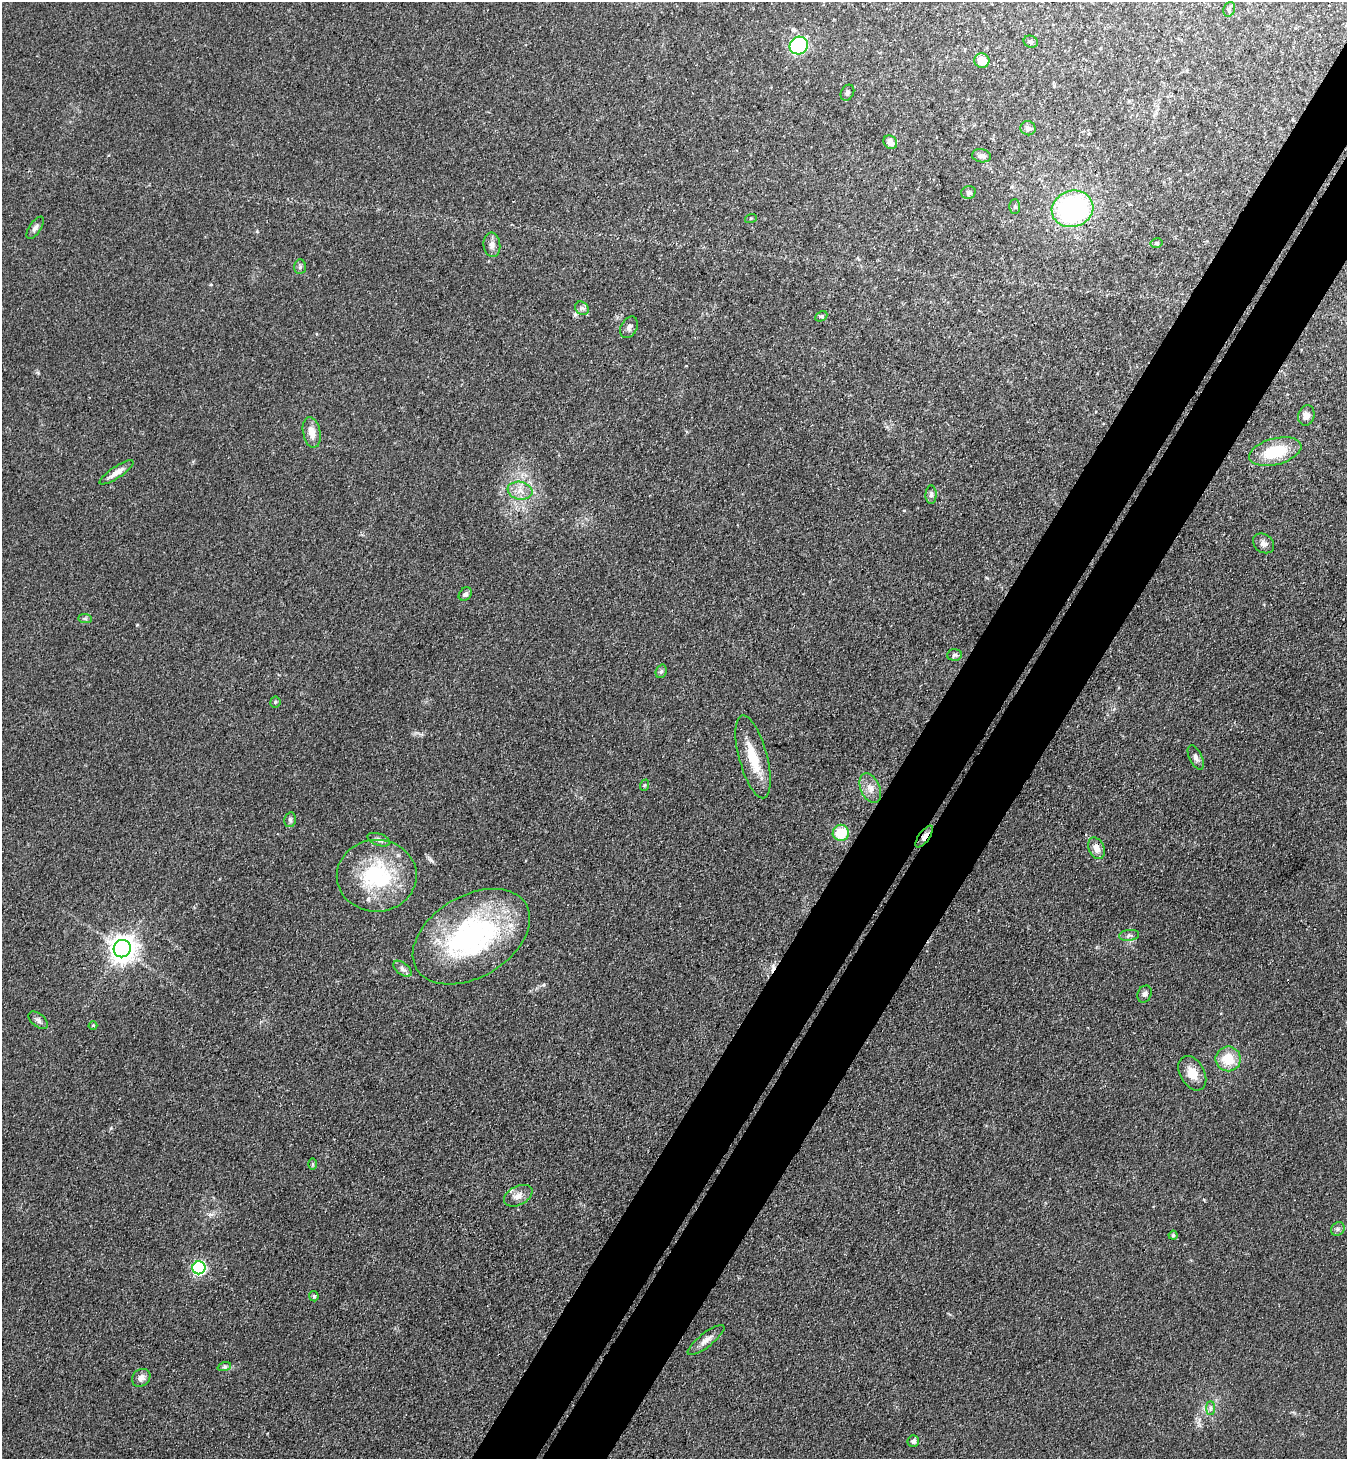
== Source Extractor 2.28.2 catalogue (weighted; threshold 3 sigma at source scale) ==
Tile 10 of 4 x 4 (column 2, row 3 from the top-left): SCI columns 1546-2890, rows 1492-2948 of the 5919 x 5897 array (HDU 1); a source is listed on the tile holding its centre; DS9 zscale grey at full resolution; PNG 1349 x 1461 px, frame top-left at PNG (2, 2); each listed source drawn as its Kron ellipse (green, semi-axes under 4 px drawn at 4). Shown black and unused: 8% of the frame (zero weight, under 3 of 4 exposures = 5% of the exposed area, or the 3 px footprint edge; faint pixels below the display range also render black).
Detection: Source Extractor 2.28.2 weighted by HDU 2 'WHT'; one run over the whole footprint, this tile lists its part. Background 0.141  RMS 0.0079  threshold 0.0354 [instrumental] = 3 sigma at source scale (4.5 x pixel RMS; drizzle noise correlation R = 1.50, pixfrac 1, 0.05/0.05 arcsec/px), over >= 5 px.
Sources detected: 64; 1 cosmic-ray / hot-pixel residue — neither listed nor drawn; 2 inside a brighter listed object's ellipse — not listed separately; the other 61 listed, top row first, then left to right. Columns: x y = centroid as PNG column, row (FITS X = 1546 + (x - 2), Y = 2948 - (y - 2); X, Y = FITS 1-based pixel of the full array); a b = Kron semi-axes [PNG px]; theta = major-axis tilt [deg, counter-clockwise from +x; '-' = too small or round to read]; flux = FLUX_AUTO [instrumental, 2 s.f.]
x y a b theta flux
1229 9 7 5 71 1.8
1031 42 7 6 - 1.8
799 45 9 8 - 76
982 60 7 7 - 9.9
847 93 8 6 60 2.1
1028 128 7 7 - 2.6
890 142 7 6 - 5.8
982 156 9 6 -9 3.1
968 192 7 6 - 1.8
1015 206 7 5 -89 1.5
1072 209 21 18 16 130
751 218 6 3 18 0.82
35 228 13 6 56 2.8
1157 243 6 5 - 1.5
492 245 12 8 -85 4.4
300 267 7 6 - 1.8
582 308 7 6 - 2
821 316 6 4 28 1.3
629 327 11 8 62 3.1
1306 415 10 8 73 4.9
312 432 15 8 -79 7.7
1275 452 27 13 15 32
116 472 20 5 33 6.8
520 491 12 9 -10 7
931 495 9 5 88 2.6
1264 543 11 9 -38 4
465 594 7 6 - 2.2
85 618 7 4 -1 1.5
954 655 7 5 3 1.9
661 671 7 5 69 1.5
275 702 5 5 - 1.1
753 757 43 14 -75 25
1196 758 13 6 -64 3.2
645 785 6 3 70 0.86
870 788 16 9 -67 6.8
290 820 7 5 78 2
841 833 8 8 - 24
924 837 13 5 54 4.3
379 840 12 6 -19 3.1
1096 848 11 7 -65 6.1
377 876 40 36 1 72
1129 935 10 5 7 2.3
471 937 64 41 31 160
122 949 9 8 - 890
402 969 10 6 -39 3.1
1145 994 9 7 65 2.7
38 1020 11 6 -40 2.6
93 1025 4 3 - 0.71
1228 1059 12 12 - 20
1192 1073 18 12 -60 11
313 1164 6 4 88 1.1
518 1196 15 9 27 6.5
1338 1229 7 6 - 2.1
1173 1235 4 4 - 1.4
199 1268 6 6 - 130
314 1296 5 4 - 1.8
706 1340 23 7 38 5.8
224 1367 7 4 18 1.5
141 1378 10 8 41 4.7
1211 1408 7 4 -90 1.9
913 1441 6 5 - 2.5
Overlapping masked pixels (flux is a lower limit): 1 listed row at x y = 924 837